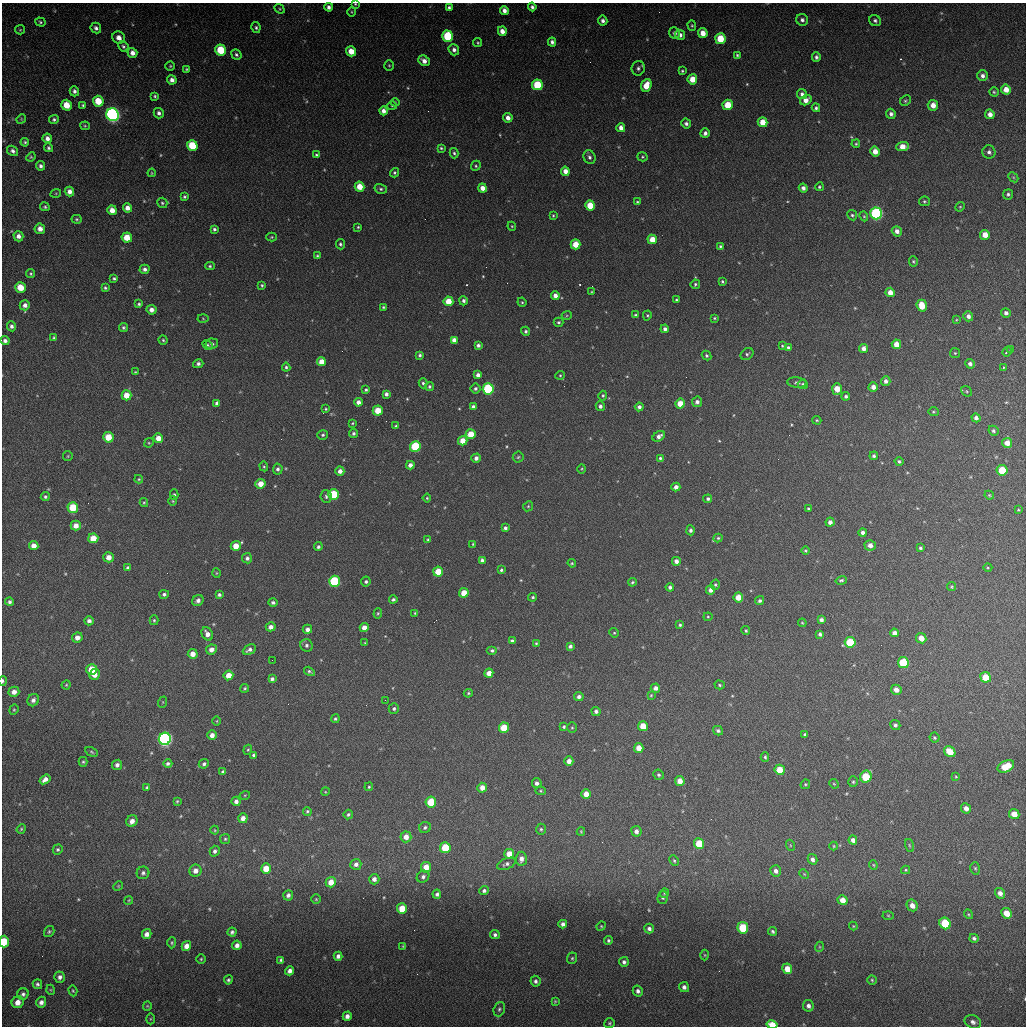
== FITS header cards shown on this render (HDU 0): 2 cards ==
NAXIS1  =                 1024 / length of data axis 1
NAXIS2  =                 1024 / length of data axis 2

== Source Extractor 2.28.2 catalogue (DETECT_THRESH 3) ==
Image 1024 x 1024 px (HDU 0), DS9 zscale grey, 1 PNG px = 1 image px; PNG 1028 x 1028 px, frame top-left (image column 1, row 1024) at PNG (2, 3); each listed source drawn as its Kron ellipse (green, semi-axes under 4 px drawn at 4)
Background 146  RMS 13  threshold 38.1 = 3 sigma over >= 5 px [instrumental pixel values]
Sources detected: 556; of the 556, the 500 brightest by FLUX_AUTO listed and drawn (56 fainter detections omitted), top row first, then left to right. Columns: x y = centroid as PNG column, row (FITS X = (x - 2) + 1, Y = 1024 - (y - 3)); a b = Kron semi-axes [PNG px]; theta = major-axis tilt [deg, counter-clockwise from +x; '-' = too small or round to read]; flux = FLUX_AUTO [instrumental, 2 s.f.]
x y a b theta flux
355 4 4 3 - 860
329 7 4 4 - 3100
532 7 4 4 - 2400
449 8 4 4 - 2100
280 9 5 4 - 1200
504 10 4 4 - 4400
352 12 5 3 - 860
802 20 6 5 - 2900
603 21 5 4 - 3200
875 21 6 5 - 2200
40 22 5 4 - 1400
692 26 5 4 - 1200
256 27 5 4 - 1700
96 28 5 5 - 2800
20 30 5 4 - 1000
502 31 5 4 - 6300
675 33 6 5 - 3000
703 33 5 4 - 9000
680 35 5 4 - 3900
448 36 6 5 - 55000
119 38 6 6 - 5700
720 39 5 5 - 22000
552 42 4 4 - 2700
478 43 4 4 - 1100
123 46 5 4 - 1700
221 50 6 5 - 31000
454 50 6 5 - 3300
351 51 5 5 - 11000
132 53 5 4 - 4900
236 55 5 4 - 1800
737 55 3 3 - 1200
816 57 5 4 - 2300
424 61 6 5 - 5500
389 65 5 4 - 1100
170 66 4 4 - 1000
638 68 7 6 - 2900
187 69 4 3 - 1100
682 71 4 4 - 1200
982 76 5 5 - 3100
692 79 5 5 - 13000
172 80 4 4 - 3900
537 85 5 5 - 34000
646 85 6 5 - 13000
1006 90 5 5 - 7400
74 91 5 4 - 2700
994 92 4 4 - 1200
802 94 5 5 - 2500
155 96 3 3 - 1200
806 100 6 5 - 6600
98 101 5 5 - 20000
905 101 6 4 44 1300
395 102 4 4 - 920
67 105 5 5 - 15000
83 105 4 3 - 1300
728 105 5 5 - 20000
933 105 5 5 - 7000
392 106 5 3 - 920
816 108 4 4 - 1800
383 111 4 4 - 5000
159 113 5 5 - 2900
891 114 5 4 - 2700
990 114 5 4 - 4300
113 115 6 6 - 280000
508 118 5 4 - 5700
21 119 5 4 - 790
54 119 5 4 - 1800
763 122 5 5 - 12000
686 124 5 5 - 2600
85 126 5 4 - 1000
621 128 4 4 - 5100
705 133 5 4 - 2900
47 138 5 4 - 4100
25 142 4 4 - 1300
856 144 4 3 - 1100
192 145 5 5 - 30000
903 147 6 4 2 8800
48 148 4 4 - 1700
441 148 4 3 - 1200
13 151 6 5 - 2900
875 151 5 4 - 7100
989 152 7 6 - 2700
454 153 5 3 - 1600
316 155 4 4 - 1500
31 157 5 4 - 1000
589 157 7 6 - 2700
642 157 5 4 - 1100
41 166 4 4 - 2400
476 166 5 4 - 1400
565 171 4 4 - 6000
152 173 4 4 - 870
394 173 5 4 - 1400
1013 177 6 4 -45 1100
360 187 5 4 - 14000
819 187 4 4 - 1300
482 188 4 4 - 7200
803 188 4 4 - 3100
381 189 6 5 - 1900
69 192 5 4 - 4800
56 193 5 3 - 810
1008 194 5 5 - 1700
184 197 4 3 - 1400
924 201 5 4 - 1300
637 202 3 3 - 1000
162 203 5 5 - 1500
590 206 5 5 - 19000
45 207 5 4 - 1500
960 207 5 4 - 980
127 208 5 4 - 5400
112 210 5 4 - 7700
876 213 6 6 - 150000
553 215 3 2 - 920
852 215 5 4 - 1400
864 216 5 4 - 940
77 219 5 4 - 1200
512 226 4 4 - 820
358 227 3 3 - 1000
40 229 5 5 - 5600
214 229 4 4 - 1900
897 231 5 5 - 4900
985 235 5 5 - 9400
18 236 5 5 - 4000
127 237 5 5 - 16000
272 237 5 4 - 1100
652 239 5 4 - 12000
340 244 5 4 - 1700
576 244 5 5 - 16000
720 246 4 4 - 1400
317 256 4 3 - 1100
913 261 5 4 - 1200
210 266 5 4 - 1300
145 269 5 4 - 3000
31 274 4 4 - 1100
114 279 4 3 - 1500
722 281 4 3 - 1100
695 284 5 4 - 1300
262 285 4 3 - 1300
20 287 5 5 - 17000
105 288 4 3 - 1400
592 292 3 3 - 830
890 292 5 4 - 6800
555 296 4 4 - 4900
676 300 3 3 - 1000
448 301 5 5 - 15000
463 301 5 4 - 2500
522 302 5 4 - 1100
139 304 4 3 - 1600
25 305 5 5 - 3800
922 306 6 5 - 16000
383 307 4 3 - 1100
151 310 5 5 - 4900
1006 313 5 4 - 2900
567 315 5 3 - 890
635 315 3 3 - 1300
647 315 5 4 - 1100
968 316 5 5 - 3800
203 318 5 3 - 840
714 318 3 3 - 1100
956 320 4 3 - 820
558 322 5 4 - 1500
12 326 5 4 - 2700
123 327 4 4 - 1600
665 329 4 4 - 3300
526 331 4 4 - 1800
54 338 4 3 - 1600
163 340 4 4 - 1300
454 340 4 4 - 5800
5 341 4 4 - 2900
212 344 6 5 - 2400
896 344 5 4 - 10000
207 345 6 4 -28 1300
478 345 4 4 - 2600
782 346 4 3 - 830
788 347 4 4 - 1800
864 348 4 4 - 4700
1010 350 3 2 - 1100
1007 352 5 3 - 2000
955 353 5 5 - 1100
747 354 7 5 38 1800
420 355 4 3 - 1800
706 355 5 4 - 1400
321 362 4 4 - 8900
198 364 5 4 - 2300
970 364 5 4 - 3200
286 367 4 3 - 1500
1003 368 3 2 - 2200
135 372 4 3 - 830
478 375 4 4 - 4300
560 375 5 4 - 1100
886 381 5 5 - 3700
797 382 10 5 -6 1900
423 383 5 4 - 1600
803 384 5 4 - 2000
429 387 4 4 - 1500
873 387 5 4 - 5500
475 389 5 5 - 2100
488 389 5 5 - 82000
837 389 6 5 - 13000
366 390 3 3 - 1500
967 391 6 4 -38 1200
386 394 4 4 - 2900
126 395 5 5 - 13000
603 396 5 4 - 1200
846 396 4 4 - 1800
358 402 4 4 - 4600
697 402 5 5 - 3400
217 403 4 4 - 2800
680 404 5 4 - 13000
600 406 5 4 - 2700
473 407 4 4 - 3500
639 407 4 4 - 2900
326 409 4 4 - 1100
378 411 5 5 - 16000
933 412 5 4 - 1100
976 418 5 4 - 3200
817 420 4 3 - 860
352 423 4 3 - 860
396 426 3 3 - 1200
993 431 5 4 - 1600
353 433 5 4 - 1900
471 434 5 5 - 18000
323 435 5 5 - 1700
659 436 7 4 33 3900
108 437 5 5 - 16000
158 438 5 4 - 8700
463 441 5 4 - 11000
149 443 5 4 - 970
1007 443 5 5 - 8000
415 446 5 5 - 46000
68 456 5 4 - 1000
874 456 4 4 - 2100
518 457 5 5 - 1300
476 458 4 4 - 3900
660 458 4 4 - 1400
899 461 4 4 - 1700
410 465 4 4 - 4600
264 466 5 4 - 1000
278 469 5 5 - 2500
582 469 5 3 - 840
1002 470 5 5 - 23000
340 471 4 4 - 4900
139 479 4 4 - 840
260 484 5 5 - 10000
676 487 4 4 - 4500
333 494 5 5 - 42000
174 495 5 4 - 1500
989 495 5 4 - 930
326 496 6 5 - 1800
45 497 4 4 - 1500
427 498 4 4 - 1000
708 499 4 4 - 1900
173 501 4 4 - 870
144 502 4 4 - 1100
528 506 5 4 - 1100
73 507 5 5 - 24000
808 509 3 3 - 1300
1018 510 3 3 - 780
830 522 4 4 - 4500
76 526 5 5 - 6800
505 528 4 4 - 2300
690 530 5 4 - 2300
863 532 4 4 - 3300
93 538 5 5 - 14000
718 538 4 4 - 1200
428 539 3 2 - 880
473 544 3 3 - 890
870 545 5 5 - 5500
34 546 4 4 - 6600
236 546 5 5 - 12000
318 547 4 4 - 1900
920 548 4 4 - 1500
806 551 4 4 - 1200
109 557 5 5 - 7300
247 558 5 5 - 2700
482 560 4 4 - 2100
676 561 4 4 - 4400
572 563 4 4 - 1100
128 568 4 4 - 1800
988 568 4 3 - 830
501 570 4 4 - 1600
438 572 5 5 - 19000
216 573 5 3 - 820
841 580 6 4 15 1500
334 581 5 5 - 60000
366 582 5 4 - 2000
632 582 4 3 - 1300
715 585 5 4 - 1500
670 587 4 4 - 2500
951 587 4 4 - 1000
711 590 4 4 - 4600
464 593 5 4 - 12000
164 594 5 4 - 1900
219 595 4 4 - 1900
533 597 4 3 - 1400
738 597 5 4 - 11000
393 599 4 4 - 1700
198 600 6 5 - 3300
760 601 5 4 - 1900
10 602 4 4 - 2100
273 602 5 4 - 1900
378 613 5 4 - 1000
415 613 4 3 - 970
708 617 4 4 - 850
154 620 5 4 - 1100
821 620 4 4 - 2900
89 621 5 4 - 3100
802 623 4 3 - 910
680 625 4 3 - 1400
271 627 5 4 - 4500
364 628 4 4 - 7200
307 629 5 4 - 4200
746 631 4 4 - 1200
614 633 5 4 - 980
895 633 5 4 - 5000
207 634 7 5 -60 5100
820 634 4 4 - 2300
77 638 5 5 - 5800
921 638 5 5 - 7800
512 641 4 3 - 1800
850 642 5 5 - 32000
365 643 4 3 - 810
536 643 4 3 - 1100
307 645 6 6 - 2700
570 646 4 3 - 2500
211 649 5 5 - 4700
249 650 7 4 28 3100
492 650 5 4 - 1800
193 654 5 5 - 7100
272 660 2 2 - 1800
903 663 5 5 - 38000
92 669 5 5 - 19000
309 671 6 4 -32 1500
489 673 5 4 - 7600
95 674 5 5 - 7300
228 675 5 4 - 10000
986 677 5 5 - 17000
272 679 4 4 - 2200
3 681 5 3 - 1600
66 685 4 4 - 940
720 685 5 4 - 1200
245 688 4 4 - 1300
655 688 5 4 - 3700
896 690 5 5 - 5800
14 692 5 5 - 5600
468 693 4 4 - 1100
651 695 4 3 - 820
579 697 4 4 - 2900
33 700 6 5 - 3200
385 700 3 2 - 890
163 702 6 3 71 800
394 709 5 5 - 1800
14 710 5 4 - 1100
596 711 4 4 - 2800
335 719 4 4 - 1300
217 721 5 3 - 790
895 725 5 5 - 2000
643 726 5 5 - 14000
564 727 4 4 - 1400
504 728 5 5 - 22000
572 728 5 5 - 1200
718 731 5 4 - 1900
212 735 5 4 - 5000
805 735 4 3 - 1600
934 738 5 5 - 1200
165 739 6 6 - 280000
639 748 5 4 - 10000
248 750 5 4 - 1100
92 752 6 4 -29 1300
950 752 6 5 - 16000
254 755 4 4 - 1700
765 757 5 3 - 1300
569 761 5 4 - 6000
83 762 5 4 - 1200
168 764 4 4 - 2000
204 764 5 4 - 1900
117 765 5 5 - 3500
1006 766 9 5 25 20000
780 770 5 5 - 16000
223 772 4 4 - 1900
659 775 5 5 - 1600
866 777 6 5 - 34000
956 777 4 3 - 820
45 779 6 4 36 4700
680 781 5 5 - 8800
853 782 5 4 - 1300
537 783 5 5 - 3300
805 784 5 4 - 1000
834 784 5 4 - 1100
147 787 4 3 - 1500
369 787 4 3 - 990
482 788 5 5 - 7400
541 791 5 4 - 1100
325 792 4 3 - 780
586 794 5 5 - 9300
245 795 5 3 - 790
177 801 3 3 - 980
236 801 4 4 - 3400
431 802 5 5 - 29000
966 808 5 5 - 4800
307 811 4 4 - 1400
348 814 5 4 - 1600
1014 814 5 5 - 9600
243 818 5 4 - 5600
132 821 6 5 - 5300
425 827 6 5 - 1900
21 829 5 4 - 1000
541 829 5 5 - 1500
215 830 4 4 - 810
581 831 4 3 - 850
636 831 5 5 - 3800
406 837 5 5 - 7100
225 839 5 5 - 1300
853 840 4 4 - 3700
699 844 5 5 - 21000
790 845 5 3 - 880
909 845 6 3 -71 910
834 846 4 4 - 870
445 848 5 5 - 32000
58 849 5 4 - 1500
215 851 5 5 - 2500
509 854 5 5 - 10000
521 859 7 5 84 4200
812 859 5 4 - 3500
674 861 5 4 - 1200
356 864 5 5 - 3600
506 864 10 5 22 2600
873 865 4 4 - 830
426 867 5 5 - 10000
975 868 6 4 -74 1300
266 869 5 5 - 13000
906 870 4 4 - 890
195 871 6 6 - 5700
776 871 5 5 - 3800
143 873 6 6 - 2400
804 874 5 4 - 910
423 877 6 5 - 2700
374 879 5 5 - 3900
331 882 5 5 - 8900
118 886 5 4 - 970
484 891 5 4 - 2300
664 893 5 4 - 1100
1000 893 5 5 - 4000
437 894 4 4 - 2000
288 895 5 5 - 3000
663 898 6 5 - 1600
316 899 4 4 - 940
129 900 4 3 - 850
843 900 5 5 - 9200
912 905 6 5 - 5600
402 908 5 5 - 16000
1006 913 5 5 - 11000
969 914 5 4 - 1000
888 915 5 3 - 840
945 923 6 5 - 39000
563 924 4 4 - 3300
601 926 5 4 - 940
853 926 4 4 - 850
743 928 6 5 - 39000
649 929 5 5 - 2700
49 931 6 5 - 1400
773 931 4 3 - 1500
232 932 4 4 - 2000
147 934 5 4 - 4700
495 935 5 4 - 2400
974 938 4 4 - 2000
608 940 4 4 - 1700
4 942 6 5 - 25000
172 943 6 4 88 1100
237 945 5 4 - 3900
186 946 5 4 - 6300
403 946 4 3 - 940
819 947 5 3 - 840
705 955 5 3 - 780
338 956 4 4 - 3300
572 958 6 5 - 1400
201 959 5 5 - 1100
281 960 4 3 - 1700
624 962 5 5 - 2500
787 969 5 5 - 10000
290 971 5 4 - 4100
60 977 5 5 - 3200
228 980 4 4 - 1500
872 980 5 4 - 1100
535 981 5 5 - 2200
37 984 5 4 - 2000
684 987 5 5 - 2900
51 990 5 3 - 850
73 991 6 4 -72 1100
638 991 5 5 - 2900
23 994 6 5 - 2400
555 1001 4 3 - 870
18 1002 6 6 - 7100
41 1002 5 5 - 3900
147 1006 4 4 - 920
808 1006 6 5 - 3500
499 1009 7 5 71 1800
347 1016 5 4 - 3900
150 1019 5 3 - 830
973 1022 8 6 -24 3600
610 1023 5 5 - 1400
772 1025 6 4 -13 15000
At the frame edge (FLAGS 8, measured only in part): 4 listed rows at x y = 355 4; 3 681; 4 942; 772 1025
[56 fainter detections neither listed nor drawn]